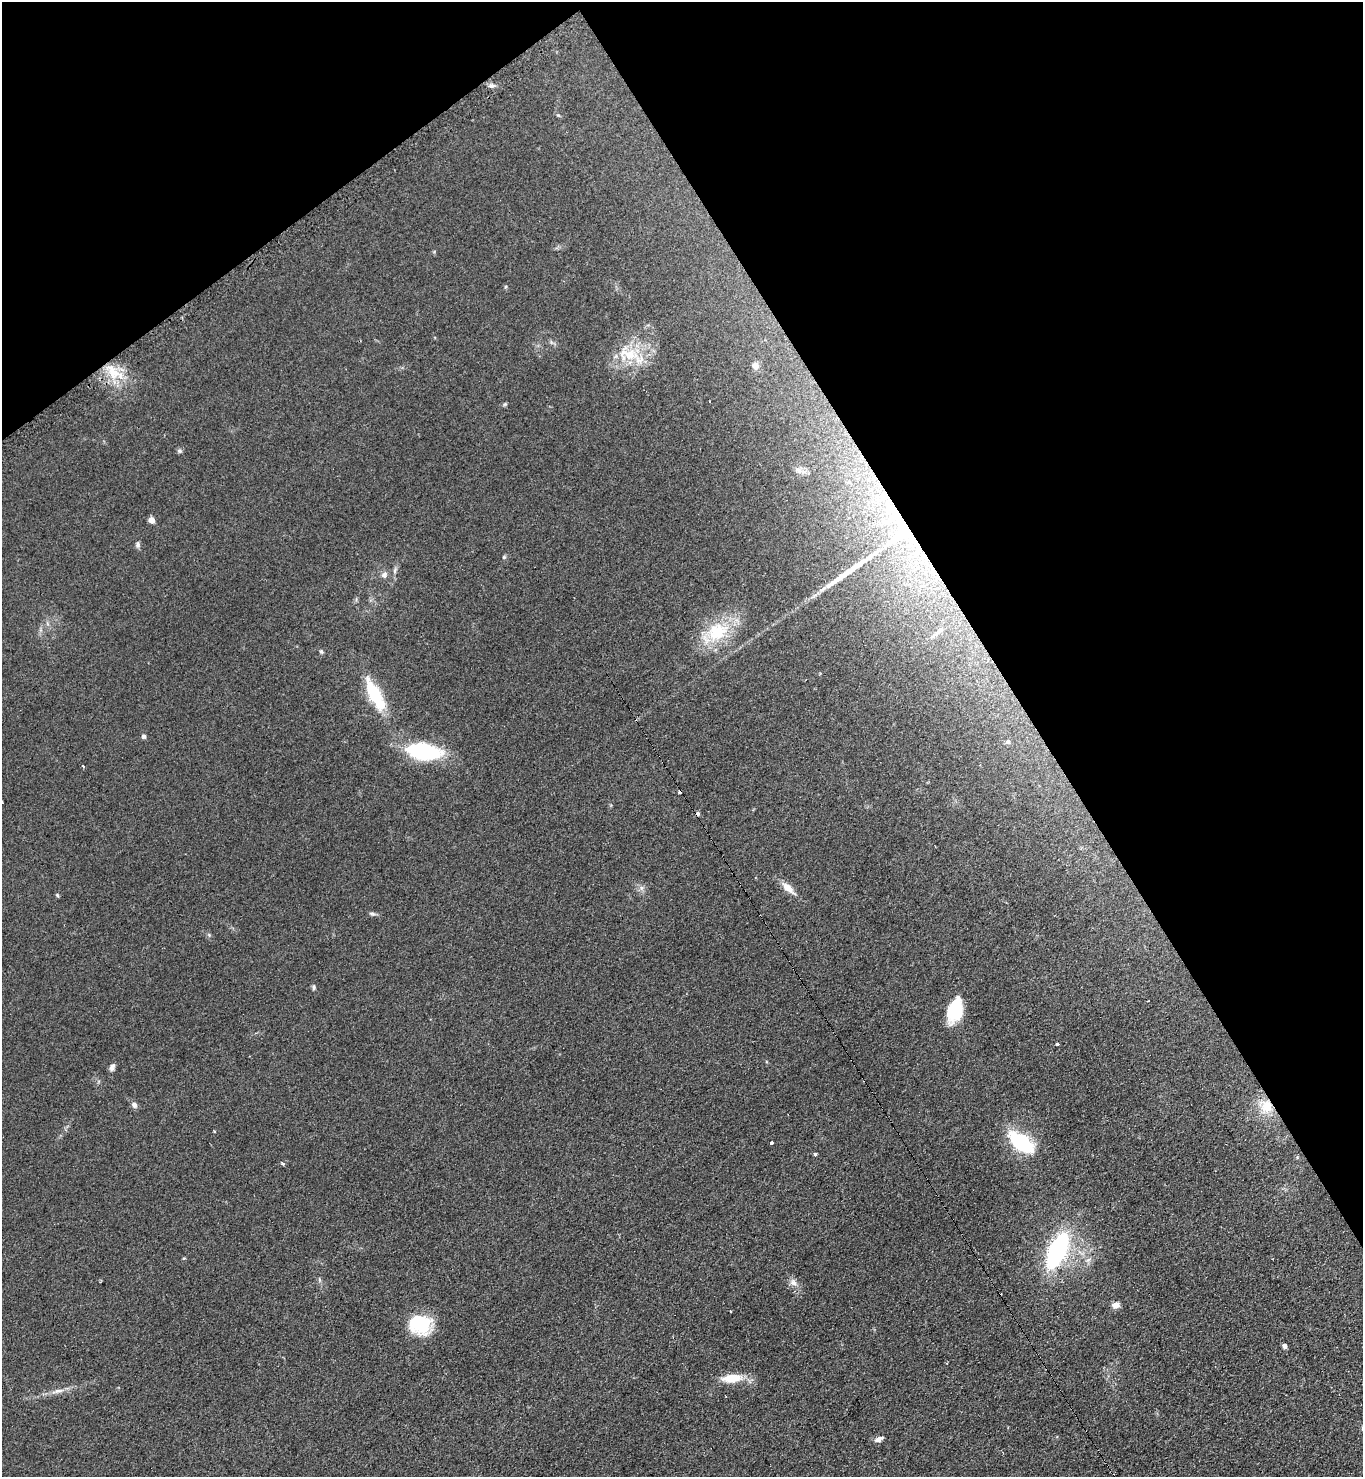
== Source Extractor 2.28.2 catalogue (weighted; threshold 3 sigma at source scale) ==
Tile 3 of 4 x 4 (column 3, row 1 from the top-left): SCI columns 2880-4240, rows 4441-5915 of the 5906 x 5921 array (HDU 1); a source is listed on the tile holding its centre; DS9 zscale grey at full resolution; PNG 1365 x 1479 px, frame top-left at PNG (2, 2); no overlay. Shown black and unused: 31% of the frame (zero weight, under 2 of 3 exposures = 2% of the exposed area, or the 3 px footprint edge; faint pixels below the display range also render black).
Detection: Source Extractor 2.28.2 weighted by HDU 2 'WHT'; one run over the whole footprint, this tile lists its part. Background 0.1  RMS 0.012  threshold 0.0523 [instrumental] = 3 sigma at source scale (4.5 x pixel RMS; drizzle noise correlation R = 1.50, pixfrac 1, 0.05/0.05 arcsec/px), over >= 5 px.
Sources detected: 53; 2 inside a brighter object's white glare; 4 cosmic-ray / hot-pixel residue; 1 long thin detection or spike segment (spike, bleed or trail) — not listed; the other 46 listed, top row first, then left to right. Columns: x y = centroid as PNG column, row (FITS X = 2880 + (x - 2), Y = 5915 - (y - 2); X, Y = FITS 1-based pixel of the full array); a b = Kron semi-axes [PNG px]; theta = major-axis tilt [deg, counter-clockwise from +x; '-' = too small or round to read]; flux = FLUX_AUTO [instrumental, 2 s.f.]
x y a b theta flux
491 86 7 6 - 3.4
505 287 5 3 - 1.3
629 354 32 17 -27 37
755 366 10 9 - 6.9
113 372 25 12 -54 30
505 404 6 4 71 1.4
179 451 7 5 -1 2
884 496 14 12 -75 18
151 520 5 4 - 14
901 534 36 12 37 52
138 545 8 6 -89 2.8
504 557 5 4 - 1.5
395 571 9 4 82 2.7
384 575 10 8 50 4.8
940 630 12 6 43 4
717 632 34 26 27 57
321 652 6 4 -68 1.8
374 694 43 14 -62 52
144 736 6 5 - 2.7
1008 742 6 6 - 2.5
424 751 37 17 -9 99
641 888 7 5 -90 2.9
788 888 17 8 -44 12
57 895 5 4 - 1.4
372 914 10 4 -5 2.4
209 935 5 5 - 1.5
314 987 7 5 90 2.1
954 1010 25 15 74 52
1057 1044 3 3 - 1.4
112 1067 11 6 63 3.8
134 1105 7 6 - 4.4
1267 1106 17 14 -67 25
214 1131 4 3 - 1.3
1021 1142 29 15 -37 77
771 1143 3 3 - 4.4
815 1154 3 3 - 9.5
283 1164 4 3 - 2.5
1057 1251 24 10 66 210
184 1258 5 4 - 1.1
793 1283 12 8 -37 6.3
1116 1305 9 7 10 6.9
420 1324 24 21 -14 52
1285 1346 4 4 - 5.7
732 1378 19 9 5 26
59 1391 16 5 12 6.5
878 1439 7 6 - 6.3
Overlapping masked pixels (flux is a lower limit): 3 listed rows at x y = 884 496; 901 534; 1267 1106